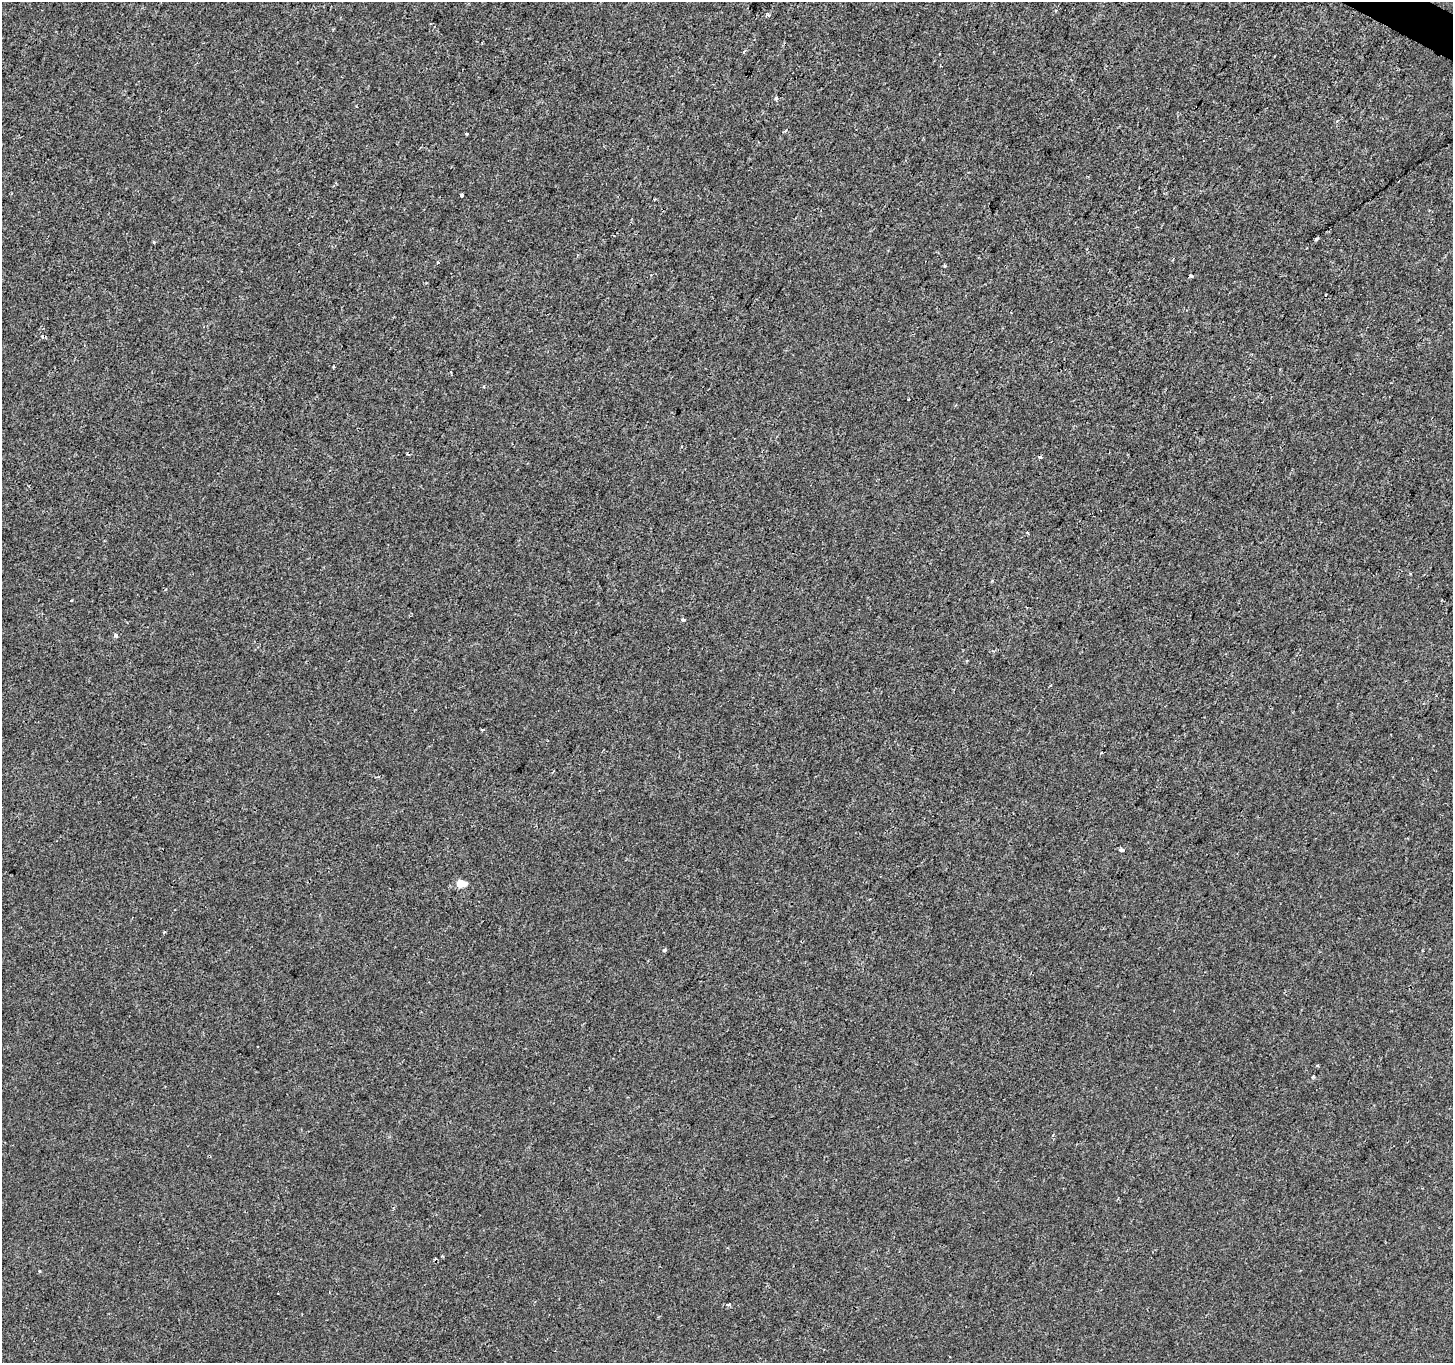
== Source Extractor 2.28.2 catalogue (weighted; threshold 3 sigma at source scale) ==
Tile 10 of 4 x 4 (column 2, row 3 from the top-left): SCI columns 1462-2912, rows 1624-2984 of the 5815 x 5902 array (HDU 1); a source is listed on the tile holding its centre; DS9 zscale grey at full resolution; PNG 1455 x 1365 px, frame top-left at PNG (2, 2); no overlay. Shown black and unused: <1% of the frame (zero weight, under 2 of 3 exposures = <1% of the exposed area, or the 3 px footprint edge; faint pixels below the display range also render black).
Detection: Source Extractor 2.28.2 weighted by HDU 2 'WHT'; one run over the whole footprint, this tile lists its part. Background 2.39e-05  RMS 0.0027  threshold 0.0123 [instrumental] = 3 sigma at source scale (4.5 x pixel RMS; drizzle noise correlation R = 1.50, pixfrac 1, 0.0396/0.0396 arcsec/px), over >= 5 px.
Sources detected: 29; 5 cosmic-ray / hot-pixel residue — not listed; the other 24 listed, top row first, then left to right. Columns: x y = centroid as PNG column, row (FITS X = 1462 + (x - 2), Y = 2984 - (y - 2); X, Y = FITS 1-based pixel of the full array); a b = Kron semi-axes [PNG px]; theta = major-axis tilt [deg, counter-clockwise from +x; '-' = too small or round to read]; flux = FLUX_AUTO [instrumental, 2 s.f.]
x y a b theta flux
744 51 5 3 - 0.34
466 134 3 3 - 1.7
461 195 4 3 - 1.1
1316 239 4 3 - 0.57
438 263 4 2 - 0.24
945 266 3 3 - 0.52
1191 276 3 3 - 0.7
1326 295 3 3 - 0.6
334 367 2 2 - 0.27
483 386 4 3 - 0.28
908 399 3 2 - 0.54
1028 533 4 2 - 0.32
683 620 4 3 - 0.91
116 635 6 4 -59 0.6
1051 685 4 3 - 0.27
482 730 4 3 - 0.32
1121 850 4 3 - 3
461 884 7 5 -7 6.6
164 932 3 3 - 0.48
664 950 5 4 - 0.41
1317 1065 4 3 - 0.42
1313 1077 5 4 - 0.38
40 1271 4 3 - 0.25
729 1304 6 4 8 0.47
Unlisted compact peaks at least as high as the median listed source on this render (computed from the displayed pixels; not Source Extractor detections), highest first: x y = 154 242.